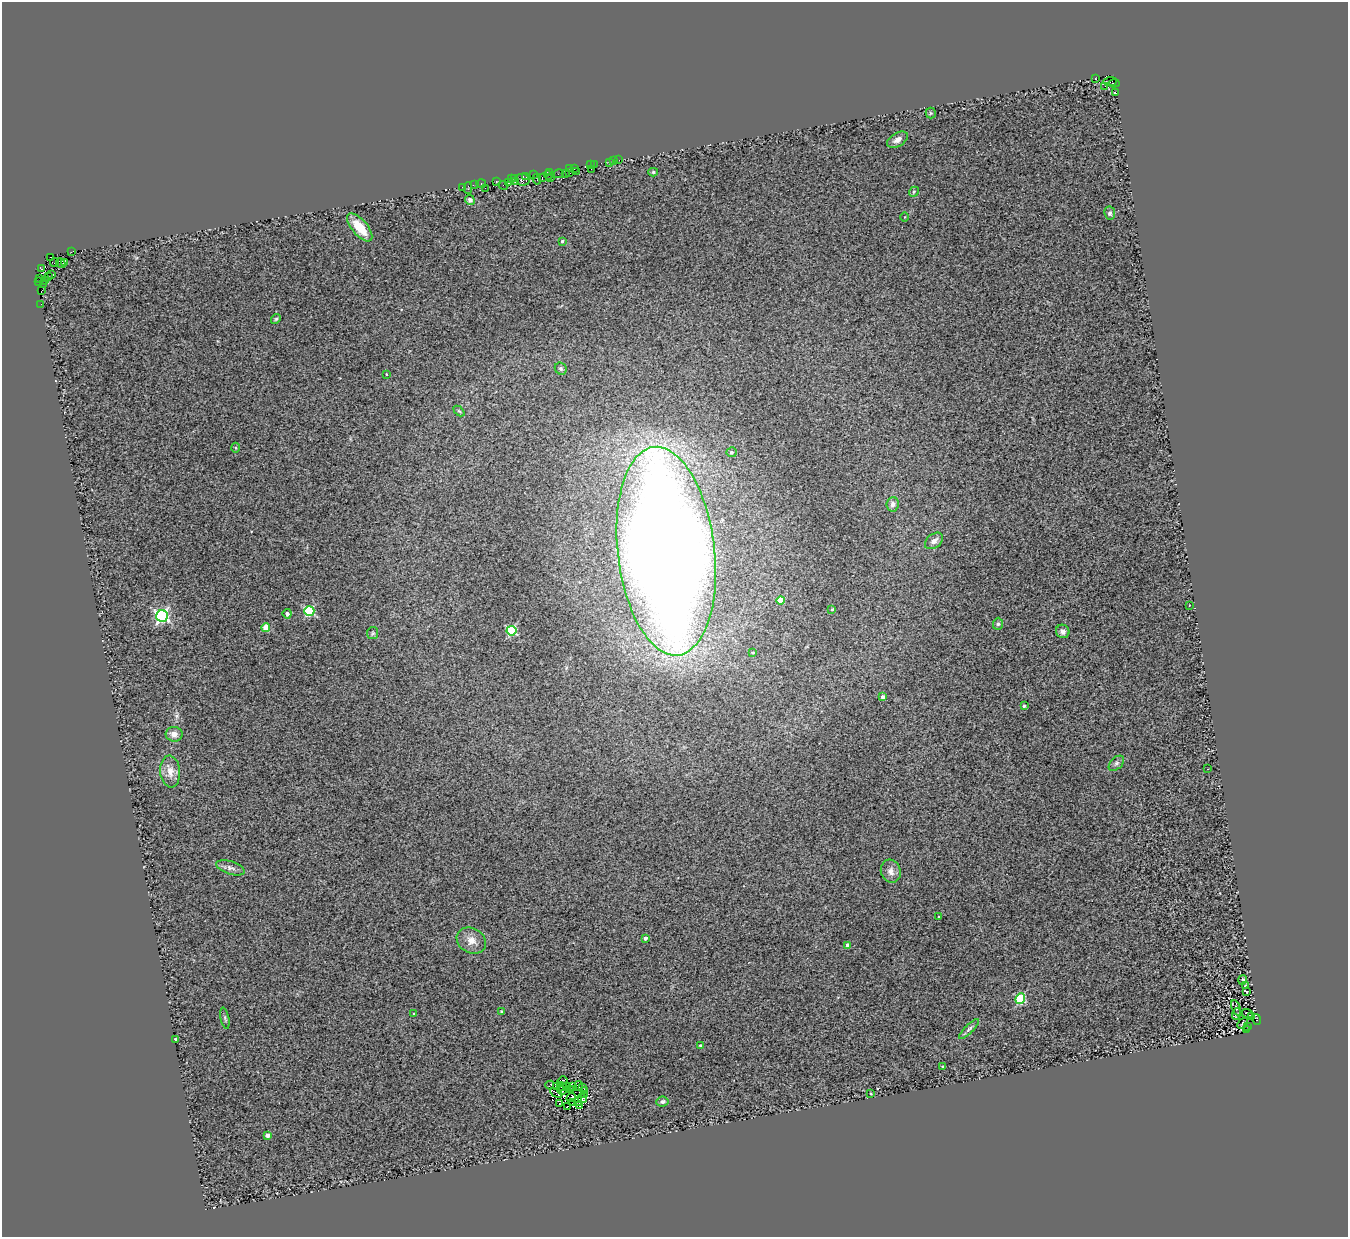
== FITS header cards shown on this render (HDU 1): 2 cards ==
NAXIS1  =                 1346
NAXIS2  =                 1235

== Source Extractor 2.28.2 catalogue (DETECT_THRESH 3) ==
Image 1346 x 1235 px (HDU 1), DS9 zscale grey, 1 PNG px = 1 image px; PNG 1350 x 1239 px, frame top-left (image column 1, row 1235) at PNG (2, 2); each listed source drawn as its Kron ellipse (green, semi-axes under 4 px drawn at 4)
Background 0.62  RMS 0.5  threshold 1.49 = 3 sigma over >= 5 px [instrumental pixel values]
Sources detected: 138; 4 with non-positive FLUX_AUTO (blend fragments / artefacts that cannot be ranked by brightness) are neither listed nor drawn; the other 134 listed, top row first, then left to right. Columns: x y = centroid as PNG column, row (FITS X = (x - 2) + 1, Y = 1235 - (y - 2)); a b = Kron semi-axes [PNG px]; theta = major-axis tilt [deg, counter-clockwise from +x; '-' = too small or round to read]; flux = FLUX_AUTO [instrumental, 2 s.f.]
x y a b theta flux
1095 79 3 3 - 290
1110 82 7 3 5 270
1114 83 5 3 - 340
1105 86 3 2 - 100
1115 93 3 2 - 96
931 113 5 5 - 42
897 140 11 6 30 180
619 160 2 2 - 100
614 161 2 2 - 17
609 162 3 2 - 190
594 164 3 2 - 190
590 165 2 2 - 77
569 168 3 2 - 75
574 168 3 2 - 40
591 169 2 2 - 920
576 171 2 2 - 23
550 172 4 2 - 22
653 172 5 4 - 45
566 173 2 2 - 81
569 173 3 3 - 57
559 174 5 3 - 460
533 175 4 2 - 320
548 175 5 2 - 97
526 177 3 2 - 300
550 177 3 2 - 67
511 178 3 2 - 150
515 178 3 3 - 190
542 178 2 2 - 33
537 179 5 2 - 340
522 180 7 6 - 700
496 182 3 2 - 110
516 182 3 2 - 87
508 183 3 3 - 70
475 184 3 2 - 41
481 184 4 3 - 270
503 185 5 2 - 200
462 187 2 2 - 110
468 188 6 2 -90 200
485 188 2 2 - 96
914 192 5 4 - 48
470 200 5 4 - 89
1110 213 6 5 - 91
905 217 5 3 - 30
360 227 17 7 -50 780
562 241 3 3 - 59
71 252 3 2 - 150
50 257 3 2 - 240
64 262 2 2 - 120
54 263 4 2 - 1200
61 263 5 3 - 190
41 269 3 3 - 890
51 274 3 2 - 96
48 277 3 2 - 720
39 278 4 3 - 73
44 281 3 2 - 98
39 282 3 2 - 17
44 284 3 2 - 970
42 291 4 2 - 90
41 304 2 2 - 52
276 319 5 4 - 49
561 369 6 5 - 69
386 374 3 3 - 26
459 411 6 4 -43 48
236 448 5 3 - 37
731 452 5 5 - 76
893 504 7 6 - 150
934 541 10 7 37 160
666 551 105 48 -83 91000
780 600 4 4 - 860
1189 605 3 2 - 81
832 609 3 3 - 51
309 611 5 5 - 3100
287 614 4 4 - 140
162 616 6 6 - 7400
998 624 6 5 - 64
266 628 4 4 - 800
511 631 5 5 - 2800
1063 631 7 6 - 160
373 633 6 5 - 57
753 653 4 3 - 38
883 697 4 3 - 150
1024 706 3 3 - 77
174 734 8 7 - 210
1116 763 9 5 45 93
1208 769 3 2 - 53
170 772 16 10 -84 320
230 868 15 6 -18 160
891 871 11 10 - 230
938 917 3 2 - 22
645 938 4 3 - 150
471 941 15 12 -30 340
848 945 4 4 - 270
1243 980 5 2 - 41
1246 986 3 2 - 26
1246 992 3 2 - 34
1020 999 5 4 - 2300
1236 1008 8 3 -68 37
502 1012 3 3 - 55
1247 1013 6 3 -19 20
414 1014 2 2 - 26
1236 1014 6 3 71 39
1252 1017 3 2 - 29
225 1018 10 3 -78 58
1257 1019 5 3 - 1600
1243 1023 6 2 49 42
1247 1026 2 2 - 370
969 1029 13 4 45 100
1247 1030 3 2 - 330
175 1040 4 3 - 120
700 1045 3 3 - 40
943 1067 3 2 - 38
563 1080 5 3 - 81
550 1085 4 2 - 27
557 1086 3 2 - 35
572 1086 2 2 - 16
579 1086 5 2 - 20
562 1087 5 3 - 6.2
566 1087 3 2 - 23
582 1088 3 2 - 19
570 1089 3 2 - 32
562 1090 4 2 - 45
584 1090 3 2 - 23
556 1093 6 2 -28 59
871 1093 3 2 - 34
584 1094 4 3 - 16
571 1098 5 2 - 29
582 1098 4 2 - 35
578 1102 4 4 - 66
662 1102 6 5 - 97
573 1103 3 2 - 44
560 1104 3 2 - 29
579 1105 3 2 - 28
568 1107 3 2 - 15
268 1135 4 4 - 230
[4 non-positive-flux detections neither listed nor drawn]